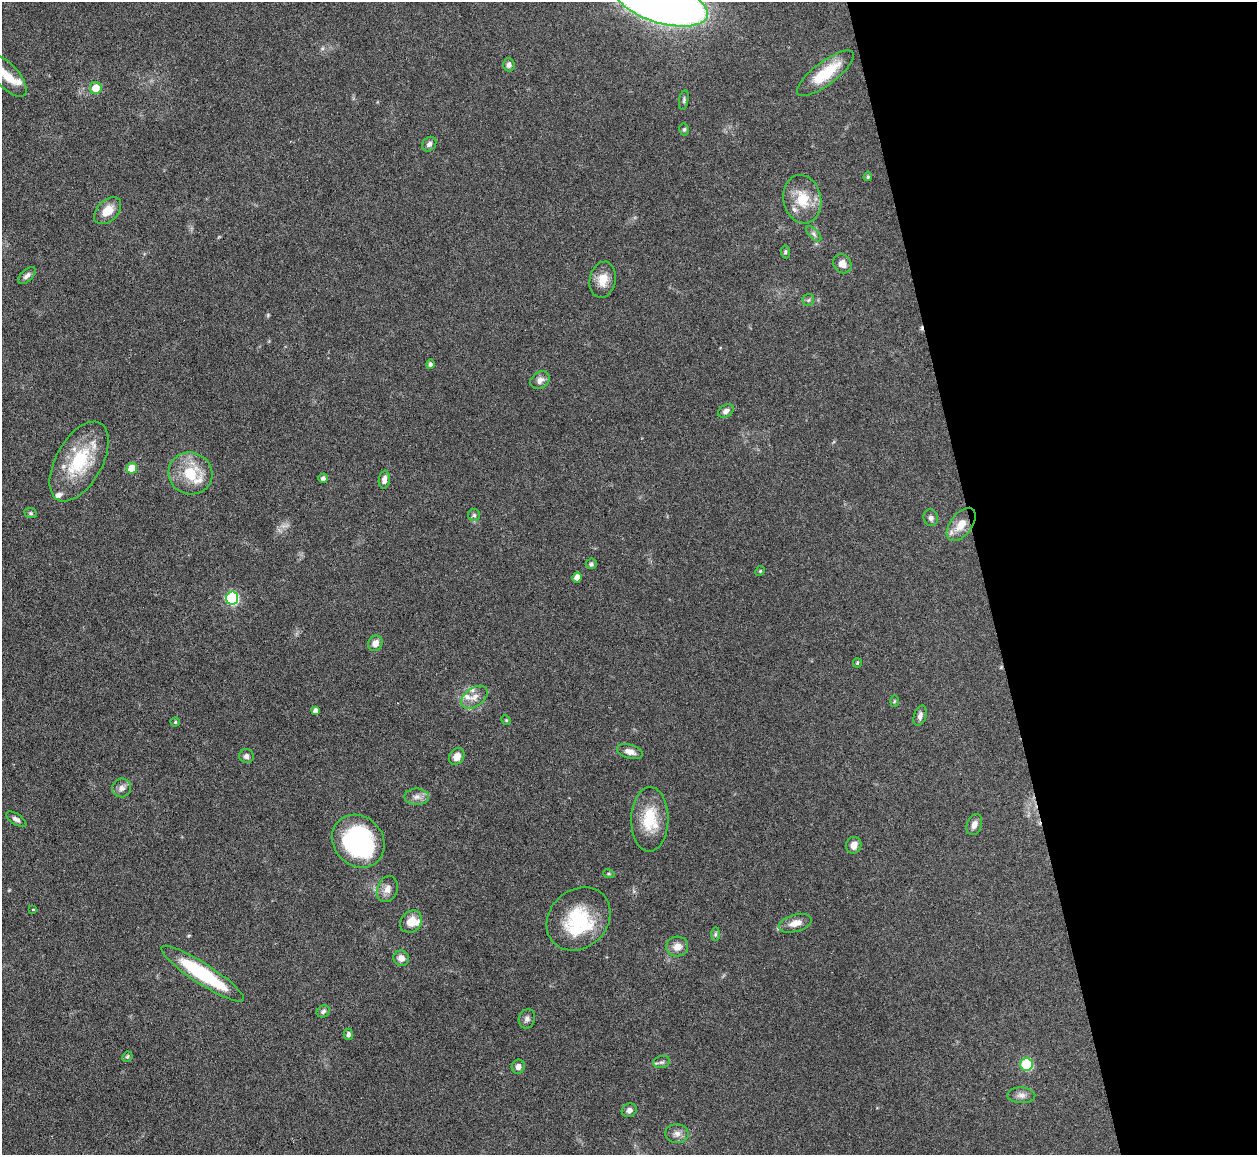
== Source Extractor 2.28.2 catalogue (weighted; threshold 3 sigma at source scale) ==
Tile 12 of 4 x 4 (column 4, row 3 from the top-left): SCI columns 3767-5021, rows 1408-2560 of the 5021 x 5000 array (HDU 1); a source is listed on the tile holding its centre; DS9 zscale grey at full resolution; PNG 1259 x 1157 px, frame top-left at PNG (2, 2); each listed source drawn as its Kron ellipse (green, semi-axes under 4 px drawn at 4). Shown black and unused: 22% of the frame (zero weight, under 3 of 6 exposures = <1% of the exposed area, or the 3 px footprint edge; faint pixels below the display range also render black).
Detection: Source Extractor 2.28.2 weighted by HDU 2 'WHT'; one run over the whole footprint, this tile lists its part. Background 0.146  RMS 0.0041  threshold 0.0169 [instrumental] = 3 sigma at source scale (4.09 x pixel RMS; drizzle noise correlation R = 1.36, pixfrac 0.8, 0.05/0.05 arcsec/px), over >= 5 px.
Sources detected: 81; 1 cosmic-ray / hot-pixel residue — neither listed nor drawn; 9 inside a brighter listed object's ellipse — not listed separately; the other 71 listed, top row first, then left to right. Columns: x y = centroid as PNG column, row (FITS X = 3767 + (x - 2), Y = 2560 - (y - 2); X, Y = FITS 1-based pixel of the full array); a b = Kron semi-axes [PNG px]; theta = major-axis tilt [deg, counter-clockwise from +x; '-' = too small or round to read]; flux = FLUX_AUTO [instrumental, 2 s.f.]
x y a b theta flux
662 3 47 20 -16 460
509 65 6 5 - 1.4
825 73 34 11 37 14
7 76 26 11 -49 7
96 88 6 6 - 7.1
684 100 10 4 79 0.78
684 129 6 4 -78 0.63
429 144 8 6 48 1.4
868 177 4 3 - 0.45
802 199 24 19 -79 10
108 211 16 10 44 5.6
814 234 9 5 -45 1.1
785 252 6 4 -83 0.62
842 264 10 8 -49 3
27 276 11 5 42 1.5
603 280 18 13 79 5.4
808 300 6 6 - 0.78
430 364 5 4 - 1.1
540 380 10 8 34 2.1
726 411 8 6 30 1.6
79 461 44 23 60 24
132 468 5 5 - 8
190 473 22 21 - 14
323 478 5 4 - 1.2
384 480 9 5 81 1.9
31 513 6 5 - 0.58
474 515 6 6 - 0.81
931 518 8 7 - 1.3
961 524 19 10 53 6.5
591 564 5 5 - 0.78
760 571 5 4 - 0.44
577 577 5 4 - 3.1
232 598 6 6 - 44
375 643 8 7 - 3.1
857 663 4 4 - 0.49
474 697 15 9 36 3.3
894 701 6 4 88 0.4
316 711 4 4 - 1.7
920 716 10 6 73 1.7
506 720 5 4 - 0.43
175 722 4 4 - 0.51
630 752 13 7 -16 2.8
246 756 7 7 - 1.5
457 756 9 7 53 3.3
122 788 9 9 - 1.8
417 797 12 8 0 2.3
16 819 11 5 -32 1.4
650 819 32 18 89 14
974 825 11 7 68 2.2
358 841 28 24 -47 58
854 845 8 7 - 2.6
609 874 6 3 -18 0.45
387 889 13 10 68 2.8
33 909 3 3 - 0.43
579 919 34 29 44 24
411 922 12 10 47 5.4
795 923 17 8 16 4
715 934 7 4 89 0.66
677 947 11 10 - 3.6
401 958 8 7 - 2.4
203 974 49 10 -33 32
323 1011 7 5 32 0.99
527 1019 10 8 71 1.5
348 1034 5 5 - 1.2
127 1057 5 5 - 0.63
662 1062 8 6 14 0.92
1026 1064 6 6 - 24
518 1067 7 6 - 1.9
1021 1095 14 8 -2 2
629 1110 8 6 25 1.7
677 1134 11 9 -4 2.2
Isophote crosses this tile's border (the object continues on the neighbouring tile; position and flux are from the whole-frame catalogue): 1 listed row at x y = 662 3